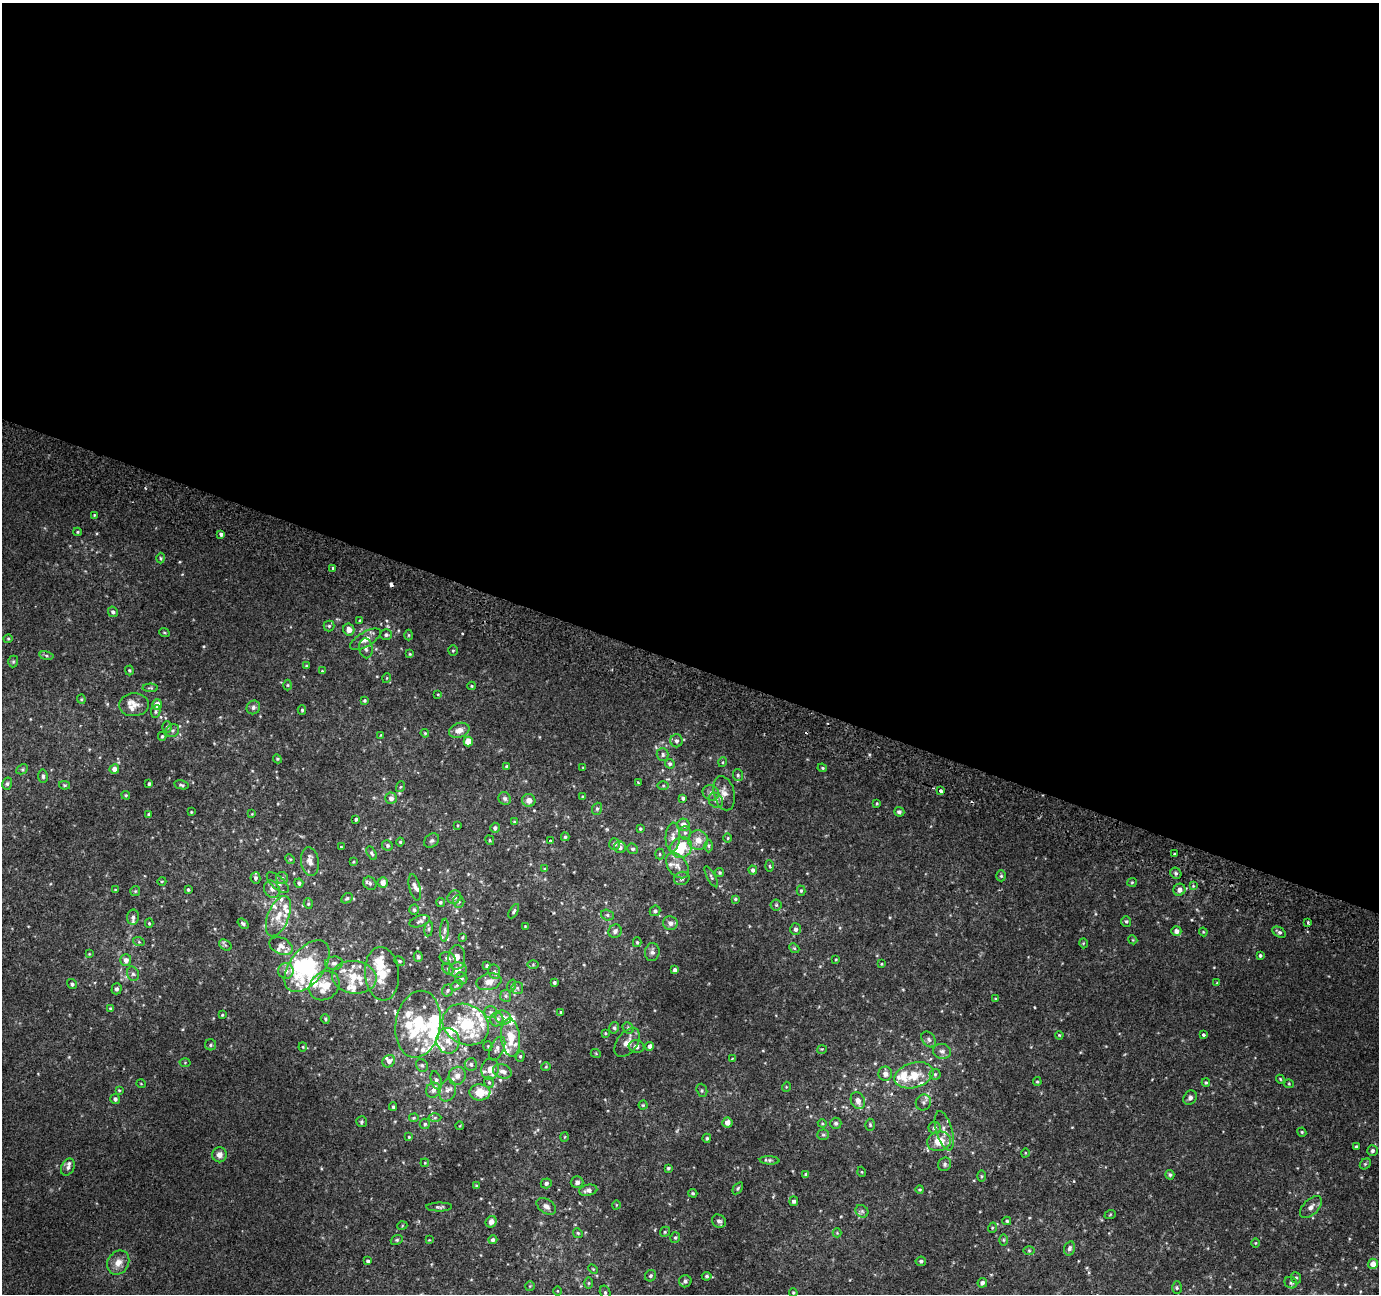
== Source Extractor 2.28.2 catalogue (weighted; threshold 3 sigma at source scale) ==
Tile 3 of 4 x 4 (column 3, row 1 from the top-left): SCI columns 2783-4159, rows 4193-5484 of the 5553 x 5738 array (HDU 1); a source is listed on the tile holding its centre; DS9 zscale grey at full resolution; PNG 1381 x 1296 px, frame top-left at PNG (2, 3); each listed source drawn as its Kron ellipse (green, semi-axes under 4 px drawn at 4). Shown black and unused: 51% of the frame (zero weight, under 2 of 3 exposures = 2% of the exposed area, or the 3 px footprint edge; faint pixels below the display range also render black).
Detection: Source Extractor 2.28.2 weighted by HDU 2 'WHT'; one run over the whole footprint, this tile lists its part. Background 0.0202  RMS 0.0046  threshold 0.0206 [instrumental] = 3 sigma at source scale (4.5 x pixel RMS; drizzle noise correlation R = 1.50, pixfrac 1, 0.0396/0.0396 arcsec/px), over >= 5 px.
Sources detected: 388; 1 inside a brighter object's white glare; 2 cosmic-ray / hot-pixel residue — neither listed nor drawn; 49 inside a brighter listed object's ellipse — not listed separately; the other 336 listed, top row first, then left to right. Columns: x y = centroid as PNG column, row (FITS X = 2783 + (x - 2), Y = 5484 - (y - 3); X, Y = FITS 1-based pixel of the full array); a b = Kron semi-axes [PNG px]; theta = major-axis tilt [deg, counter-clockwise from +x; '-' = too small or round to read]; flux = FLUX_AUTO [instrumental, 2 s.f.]
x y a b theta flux
94 515 4 3 - 0.45
78 532 4 4 - 0.5
221 534 3 3 - 1.1
161 558 5 3 - 0.53
333 568 3 3 - 1.1
113 612 5 4 - 1.1
360 620 4 2 - 0.31
329 626 5 5 - 0.73
349 630 6 5 - 3.9
164 632 5 3 - 0.44
386 635 6 5 - 1
409 635 5 3 - 0.46
8 639 4 4 - 0.48
366 639 17 7 30 3.7
366 648 10 7 -82 1.6
453 650 5 4 - 0.57
410 654 4 3 - 0.43
46 656 7 4 -9 0.8
13 662 6 5 - 0.7
306 666 4 4 - 0.41
129 670 5 4 - 0.51
322 671 4 4 - 0.46
387 678 5 3 - 0.34
288 685 5 3 - 0.47
472 686 4 4 - 0.47
150 688 8 4 -1 0.62
438 694 3 2 - 0.33
81 699 4 4 - 0.45
365 700 4 4 - 0.67
134 705 15 11 5 3.7
157 705 5 4 - 4.5
253 707 7 6 - 1.3
302 710 4 4 - 0.65
156 712 6 4 80 0.72
167 727 6 5 - 0.72
459 730 10 7 19 3.2
172 731 7 6 - 1.1
425 733 4 3 - 0.43
381 735 4 3 - 0.33
162 736 4 3 - 0.67
676 741 6 6 - 1.3
468 742 5 4 - 7.8
663 755 6 6 - 0.98
277 759 4 4 - 0.49
723 762 5 3 - 0.42
670 764 5 4 - 0.92
506 766 3 3 - 0.58
583 767 4 3 - 0.32
822 768 5 4 - 0.55
22 769 6 4 29 0.66
114 769 5 4 - 2.6
738 775 6 5 - 0.82
43 776 6 5 - 1
638 782 3 2 - 0.33
7 784 6 5 - 0.8
149 784 3 3 - 0.84
64 785 5 4 - 0.55
181 785 7 4 -11 0.77
663 786 6 4 1 0.54
400 787 5 3 - 0.48
941 791 3 3 - 4.7
711 793 8 7 - 1.7
724 793 17 10 -76 3.5
126 795 4 4 - 0.62
583 797 3 3 - 0.54
391 798 6 5 - 2.3
505 798 6 6 - 1.1
683 798 4 4 - 0.76
529 800 6 6 - 2.8
716 800 8 6 -53 1.4
877 803 3 2 - 0.47
597 809 6 5 - 0.84
191 812 3 3 - 0.35
899 812 5 4 - 1
149 814 4 3 - 0.71
252 814 3 3 - 0.34
356 819 4 3 - 0.86
514 822 4 3 - 0.38
458 825 4 2 - 0.39
684 825 6 6 - 2.8
495 828 5 5 - 1.1
640 829 4 4 - 0.57
685 833 7 6 - 1
565 837 4 3 - 0.67
673 837 14 7 88 3.3
728 838 4 3 - 0.41
490 840 5 4 - 0.48
550 840 3 2 - 0.33
698 840 10 10 - 4.4
432 841 8 6 42 1.1
400 842 4 4 - 0.57
615 844 6 5 - 1.1
387 845 5 5 - 0.91
709 846 6 4 -89 0.69
341 847 3 2 - 0.37
620 847 6 5 - 1.6
681 848 11 10 - 20
633 849 5 5 - 0.91
372 853 7 4 -60 0.78
660 854 5 4 - 0.67
1174 854 4 2 - 0.46
290 859 5 4 - 0.53
310 862 15 9 -82 3.2
353 862 4 3 - 0.41
677 866 14 9 -52 3.6
769 866 5 3 - 0.52
545 869 4 3 - 0.5
753 870 4 4 - 1.2
720 873 5 4 - 0.67
1176 873 6 5 - 1
1001 876 5 4 - 0.68
711 877 12 4 -61 0.89
255 878 6 5 - 1.2
282 878 6 6 - 1.1
682 878 8 6 23 1.4
162 881 4 3 - 0.38
383 882 5 5 - 3.5
1132 882 5 4 - 0.51
278 883 13 6 -42 2.1
299 883 4 4 - 1.2
370 883 7 6 - 1.3
1193 886 4 4 - 0.46
415 887 13 5 -77 2
272 889 9 7 -59 2.1
115 890 3 3 - 0.32
188 890 3 3 - 0.69
1179 890 6 6 - 2.2
135 891 5 5 - 0.57
801 891 5 4 - 0.62
454 897 7 6 - 1.4
347 898 6 4 30 0.75
735 899 4 3 - 0.56
440 902 5 4 - 0.71
459 902 6 5 - 0.89
308 904 5 4 - 0.62
776 905 5 5 - 0.74
414 910 5 5 - 0.95
514 911 8 4 60 0.81
655 911 5 5 - 1.2
607 915 6 5 - 0.96
278 916 21 10 68 6.9
133 917 8 6 89 1.2
420 921 10 5 18 1.1
1126 921 5 5 - 0.73
149 923 4 4 - 0.49
670 923 7 7 - 2.1
1308 923 3 3 - 0.82
243 924 6 3 -39 0.81
525 926 3 3 - 0.28
429 929 8 4 82 0.82
795 929 6 5 - 1.2
444 930 11 4 87 1.3
615 931 7 6 - 1.6
1176 931 5 4 - 2.2
1203 932 4 4 - 0.44
1279 932 7 4 -31 1.2
462 937 4 3 - 0.43
1133 940 4 3 - 0.37
139 942 6 4 -18 0.56
637 942 5 4 - 0.65
1083 943 5 3 - 0.42
225 945 7 5 -34 0.8
281 946 12 8 -26 2.9
794 948 5 4 - 0.62
652 952 9 7 83 1.7
89 954 3 3 - 0.35
1260 955 3 3 - 0.73
418 957 5 4 - 0.75
457 957 12 8 88 2.9
448 959 8 6 -24 1.9
836 959 3 3 - 0.41
126 960 6 5 - 2.2
400 961 5 4 - 0.63
334 963 9 6 5 1.9
533 964 6 4 1 0.56
882 964 4 3 - 0.31
307 966 30 17 53 42
487 966 3 3 - 0.68
448 969 6 5 - 0.85
458 970 9 7 6 2.8
675 970 4 3 - 1.2
286 971 7 7 - 2.6
494 972 7 5 -72 1
133 974 7 5 -74 1.1
382 974 27 17 -85 9.6
354 977 22 16 -7 11
461 979 6 6 - 1.1
489 982 13 8 13 4
554 983 4 3 - 0.99
1217 983 4 3 - 0.44
72 984 5 4 - 1
457 985 6 4 32 0.58
324 986 16 13 38 8.7
512 986 6 3 71 0.56
517 988 6 6 - 1
116 989 5 5 - 1.3
447 990 6 5 - 0.77
506 996 6 5 - 0.93
995 999 4 3 - 0.55
110 1008 4 4 - 0.65
491 1012 7 6 - 1.1
561 1012 4 4 - 0.5
222 1015 3 3 - 0.43
503 1017 8 6 -22 2.1
325 1019 5 4 - 0.58
497 1019 7 6 - 2.1
418 1024 34 22 80 27
466 1024 24 20 -29 22
614 1028 6 4 77 0.9
628 1028 6 5 - 0.76
605 1033 3 3 - 0.42
1059 1035 4 3 - 0.38
1203 1035 3 3 - 1.8
511 1038 19 9 -84 9.2
929 1039 9 6 -53 1.4
448 1041 13 11 -78 5
627 1043 16 10 53 4.8
211 1045 5 5 - 0.84
488 1046 5 4 - 0.5
650 1046 4 4 - 2.4
303 1047 4 4 - 0.43
636 1047 8 6 -13 1.7
497 1049 13 7 64 1.9
822 1049 5 3 - 0.37
942 1051 9 7 -14 1.7
596 1054 5 3 - 0.39
520 1056 5 4 - 0.61
732 1059 3 2 - 0.71
389 1061 7 5 39 1.9
185 1063 5 3 - 0.4
471 1064 6 6 - 1.2
422 1065 7 5 -52 0.92
546 1067 5 4 - 0.48
490 1069 11 8 80 3.3
502 1071 9 7 -20 2.3
885 1074 7 7 - 2.2
935 1074 5 5 - 0.79
914 1075 20 12 16 11
457 1076 9 8 - 3.1
1280 1079 5 3 - 0.41
436 1080 9 5 -73 1.4
489 1082 6 4 -68 0.7
1037 1082 4 4 - 0.5
1206 1083 4 3 - 0.56
141 1084 4 3 - 0.33
1289 1084 5 4 - 0.49
786 1087 5 3 - 0.39
119 1090 4 4 - 0.46
433 1090 8 7 - 1.8
447 1090 11 8 72 2.3
702 1090 7 5 -71 0.75
480 1092 10 8 -2 7.9
1190 1098 7 6 - 1.4
115 1099 5 4 - 1.3
858 1101 9 6 -65 2.3
923 1102 8 7 - 1.4
643 1105 4 4 - 0.53
393 1107 4 3 - 0.71
414 1118 5 4 - 0.52
435 1118 6 4 1 0.69
361 1122 5 5 - 0.79
727 1123 5 5 - 2.9
822 1123 4 4 - 0.43
836 1123 6 5 - 0.86
425 1124 5 5 - 0.72
870 1125 6 5 - 0.62
460 1126 4 3 - 0.35
935 1128 6 6 - 1.2
944 1131 20 8 -74 3.9
1302 1132 5 4 - 0.49
823 1135 6 5 - 0.7
409 1137 4 4 - 0.44
565 1137 5 3 - 0.39
707 1138 4 4 - 0.65
939 1141 12 9 15 7.6
1356 1147 4 4 - 0.89
1372 1151 5 5 - 1
1025 1153 4 3 - 0.36
219 1155 7 7 - 2.3
770 1160 10 4 -4 0.91
425 1163 4 3 - 0.37
945 1164 7 6 - 0.96
1365 1164 6 4 44 0.64
68 1167 9 6 64 1.4
668 1168 4 3 - 0.56
862 1172 5 3 - 0.36
806 1174 4 4 - 0.79
1170 1175 5 4 - 0.82
981 1176 5 3 - 0.51
577 1182 6 6 - 1.4
546 1183 5 5 - 1
476 1186 4 3 - 0.41
738 1188 7 3 54 0.59
588 1190 9 5 11 2
920 1190 4 2 - 0.4
693 1193 4 3 - 0.61
794 1201 5 4 - 1
616 1205 4 3 - 0.31
546 1206 11 7 -34 2.2
439 1207 13 4 1 1.1
1311 1207 13 7 46 2.5
862 1211 7 5 -44 1
1110 1215 6 3 20 0.44
719 1221 7 6 - 1.3
1007 1221 4 4 - 0.58
491 1222 6 5 - 2.2
402 1226 5 3 - 0.4
992 1228 5 3 - 0.42
665 1232 5 4 - 0.68
578 1233 5 4 - 0.59
837 1233 4 4 - 0.46
675 1238 5 4 - 0.72
397 1240 6 4 21 0.71
429 1240 3 3 - 0.3
493 1240 4 4 - 1.2
1004 1240 6 4 -89 0.5
1255 1243 5 3 - 0.38
1069 1248 7 5 74 1.3
1029 1251 6 4 0 0.57
368 1261 4 3 - 0.89
921 1261 5 4 - 0.94
118 1263 13 10 58 3.9
1373 1264 5 5 - 3.8
593 1269 5 3 - 0.46
650 1276 6 5 - 0.88
707 1276 5 4 - 0.81
1296 1278 6 5 - 0.73
685 1281 6 6 - 1.1
589 1283 5 4 - 0.53
982 1283 5 4 - 1.5
1291 1283 6 5 - 0.92
530 1286 5 5 - 0.53
1177 1288 6 4 -90 0.71
557 1291 4 3 - 0.39
605 1292 7 5 -76 0.86
793 1293 4 3 - 0.49
Overlapping masked pixels (flux is a lower limit): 1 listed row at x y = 941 791